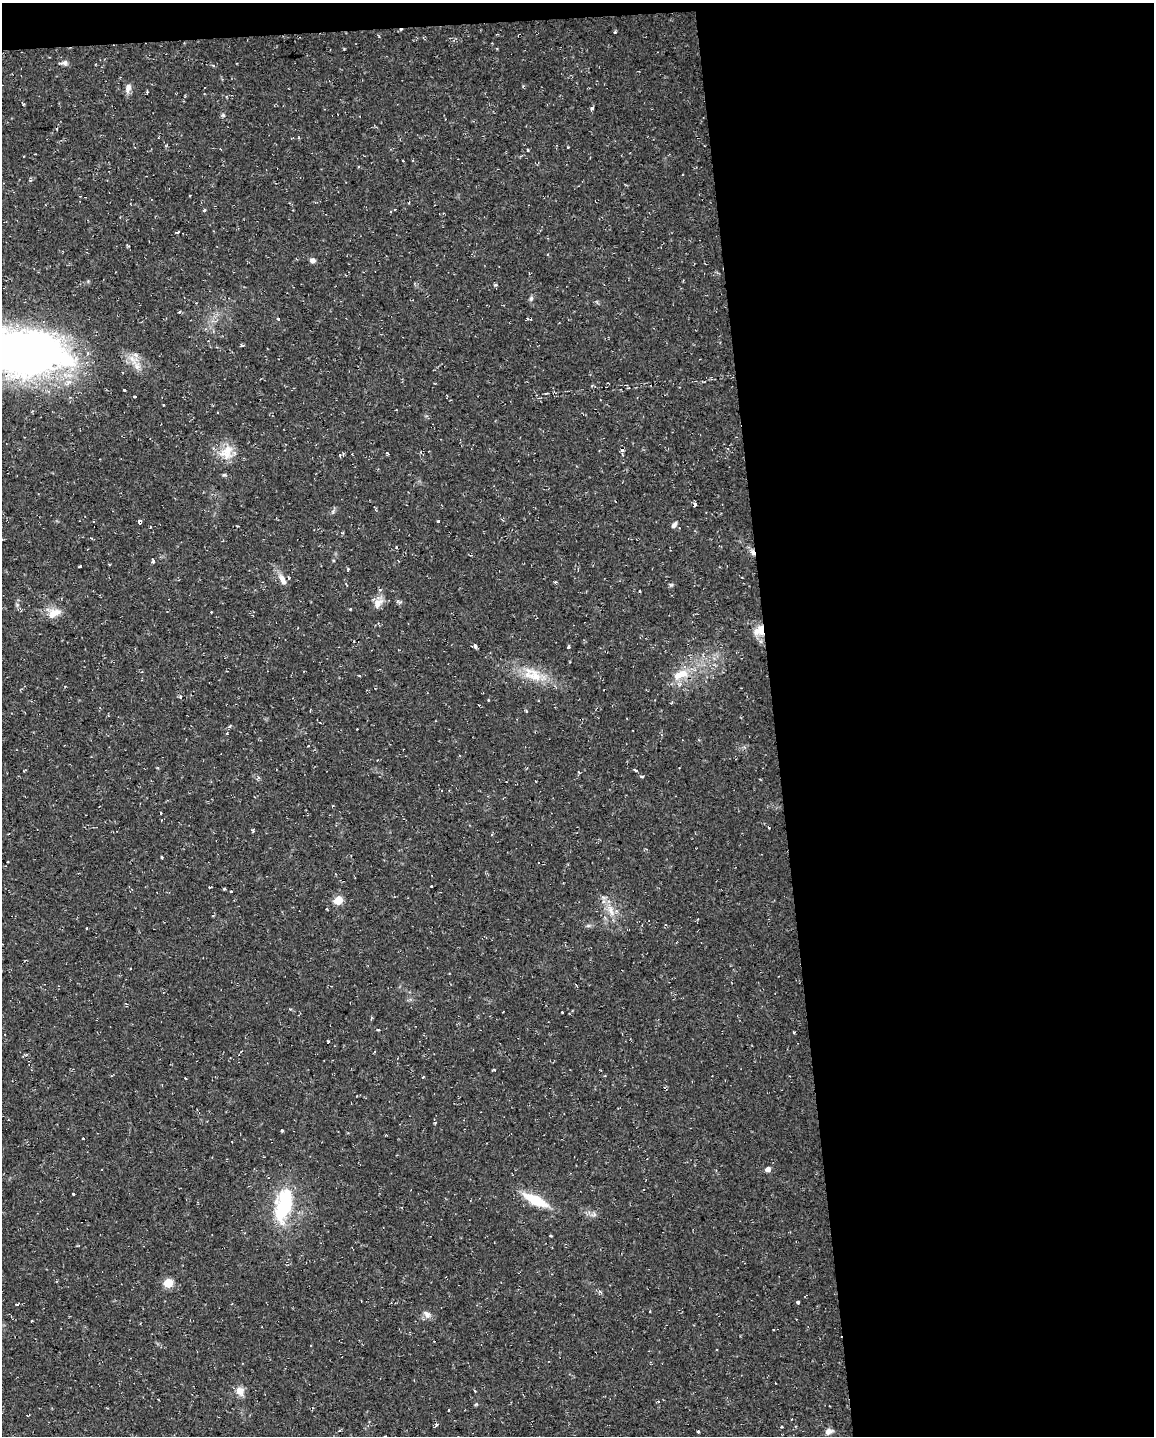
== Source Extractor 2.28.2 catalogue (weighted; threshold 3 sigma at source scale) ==
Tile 4 of 4 x 3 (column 4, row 1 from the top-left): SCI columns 3456-4607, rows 2919-4352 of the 4607 x 4367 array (HDU 1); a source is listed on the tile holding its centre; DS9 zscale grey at full resolution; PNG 1156 x 1438 px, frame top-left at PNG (2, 3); no overlay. Shown black and unused: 34% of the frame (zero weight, under 2 of 3 exposures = <1% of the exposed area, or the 3 px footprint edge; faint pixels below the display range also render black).
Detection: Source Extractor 2.28.2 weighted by HDU 2 'WHT'; one run over the whole footprint, this tile lists its part. Background 0.0286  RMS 0.004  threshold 0.018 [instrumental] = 3 sigma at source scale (4.5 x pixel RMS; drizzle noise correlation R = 1.50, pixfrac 1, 0.0396/0.0396 arcsec/px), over >= 5 px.
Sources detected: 106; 3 inside a brighter object's white glare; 20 cosmic-ray / hot-pixel residue — not listed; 2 inside a brighter listed object's ellipse — not listed separately; the other 81 listed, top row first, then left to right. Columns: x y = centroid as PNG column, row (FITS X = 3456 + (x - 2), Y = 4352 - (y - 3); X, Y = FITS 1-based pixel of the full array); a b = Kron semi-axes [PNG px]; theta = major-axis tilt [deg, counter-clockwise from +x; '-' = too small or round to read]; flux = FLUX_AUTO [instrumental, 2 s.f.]
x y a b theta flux
615 32 4 3 - 0.45
344 49 3 3 - 0.31
64 63 11 6 6 1.3
128 88 13 7 73 2.2
592 108 4 3 - 2.1
223 115 7 4 -46 0.64
568 147 3 2 - 0.33
528 150 4 3 - 0.69
190 195 3 3 - 0.55
178 231 3 3 - 1.2
312 260 6 5 - 1.5
495 285 5 3 - 0.44
531 298 8 5 64 0.83
179 312 4 3 - 0.4
278 319 3 3 - 1.6
242 345 5 4 - 0.5
24 356 77 43 -8 250
133 360 22 12 -55 5.4
125 390 3 3 - 2.3
135 397 3 3 - 1.6
622 451 4 4 - 0.63
226 452 22 18 56 7.3
387 453 3 3 - 1.3
340 455 4 3 - 1.1
224 475 6 4 -18 0.58
695 504 6 3 80 0.66
94 521 3 2 - 0.46
438 521 3 3 - 0.48
140 522 4 3 - 13
674 525 8 5 55 1.3
396 547 4 2 - 0.33
753 552 10 6 -69 1.6
153 561 6 3 -78 0.62
80 566 3 3 - 0.5
348 569 4 4 - 0.46
282 579 16 7 -63 3.2
671 584 6 4 -1 0.59
378 603 16 10 44 3.3
350 609 3 3 - 0.34
54 613 20 12 24 4.9
759 630 15 12 35 4.9
475 646 4 3 - 1.3
568 647 3 3 - 1.8
533 674 31 17 -27 11
359 675 4 2 - 0.29
679 675 15 10 26 5.4
526 711 4 3 - 0.42
229 727 6 3 20 0.52
636 770 5 3 - 0.69
642 776 5 3 - 0.5
160 813 3 3 - 0.76
769 826 3 3 - 3.6
253 831 4 4 - 0.52
162 857 3 2 - 0.44
432 886 3 3 - 1.2
225 888 3 3 - 0.69
338 900 5 5 - 13
611 911 18 8 -66 4.4
378 1029 4 3 - 0.4
793 1032 4 2 - 0.39
494 1070 4 3 - 0.41
664 1088 4 3 - 0.42
282 1130 4 3 - 0.45
768 1169 5 4 - 2.1
73 1194 3 3 - 1.8
536 1200 26 9 -26 14
284 1206 41 21 -84 24
594 1214 7 6 - 1
551 1236 3 2 - 0.42
168 1283 5 5 - 19
798 1302 3 3 - 3.2
17 1304 3 3 - 1.3
427 1314 12 7 -41 1.9
717 1349 3 3 - 1.6
240 1391 13 10 -62 3
658 1401 4 3 - 0.39
476 1404 6 3 19 0.41
448 1411 3 2 - 0.34
339 1431 4 3 - 0.84
698 1431 3 3 - 0.85
828 1431 8 6 17 2.1
Overlapping masked pixels (flux is a lower limit): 5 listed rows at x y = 24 356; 140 522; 753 552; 759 630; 769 826
Isophote crosses this tile's border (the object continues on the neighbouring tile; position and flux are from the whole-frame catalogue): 1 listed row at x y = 24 356
Unlisted compact peaks at least as high as the median listed source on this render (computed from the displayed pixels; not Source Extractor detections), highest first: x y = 204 210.